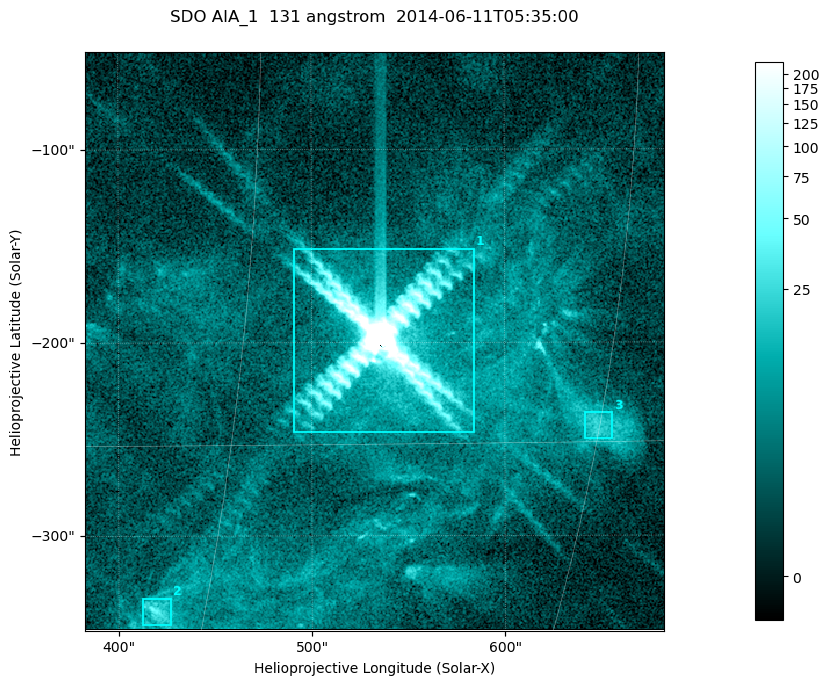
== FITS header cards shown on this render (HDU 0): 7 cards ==
TELESCOP= 'SDO     '           /
INSTRUME= 'AIA_1   '           /
WAVELNTH=                  131 /
WAVEUNIT= 'angstrom'           /
DATE-OBS= '2014-06-11T05:35:00.32' /
CTYPE1  = 'HPLN-TAN'           /
CTYPE2  = 'HPLT-TAN'           /

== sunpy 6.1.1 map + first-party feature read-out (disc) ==
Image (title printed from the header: SDO AIA_1  131 angstrom  2014-06-11T05:35:00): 499 x 499 px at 0.601 arcsec/px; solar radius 945 arcsec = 1573 px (partial field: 3.2% of the solar disc is inside the frame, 100% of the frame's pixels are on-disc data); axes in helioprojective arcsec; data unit not stated in the header (colour bar unlabelled)
Orientation: roll -0.139 deg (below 1 deg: not rotated)
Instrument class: DISC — disc imager (sunpy class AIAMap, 131 A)
Bright regions (active regions / flare kernels): reference = the on-disc median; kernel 5 px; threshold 5 sigma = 13.6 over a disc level ~2.99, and >= 1.15x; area >= 249 px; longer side >= 6 px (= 3.6 arcsec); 3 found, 3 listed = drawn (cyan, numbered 1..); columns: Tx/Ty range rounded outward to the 2 arcsec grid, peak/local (2 s.f.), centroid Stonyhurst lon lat
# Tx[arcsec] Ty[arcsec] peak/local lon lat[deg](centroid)
1 490..584 -248..-150 5052 +35 -12
2 412..428 -346..-332 13 +28 -20
3 640..656 -250..-236 7.8 +45 -14